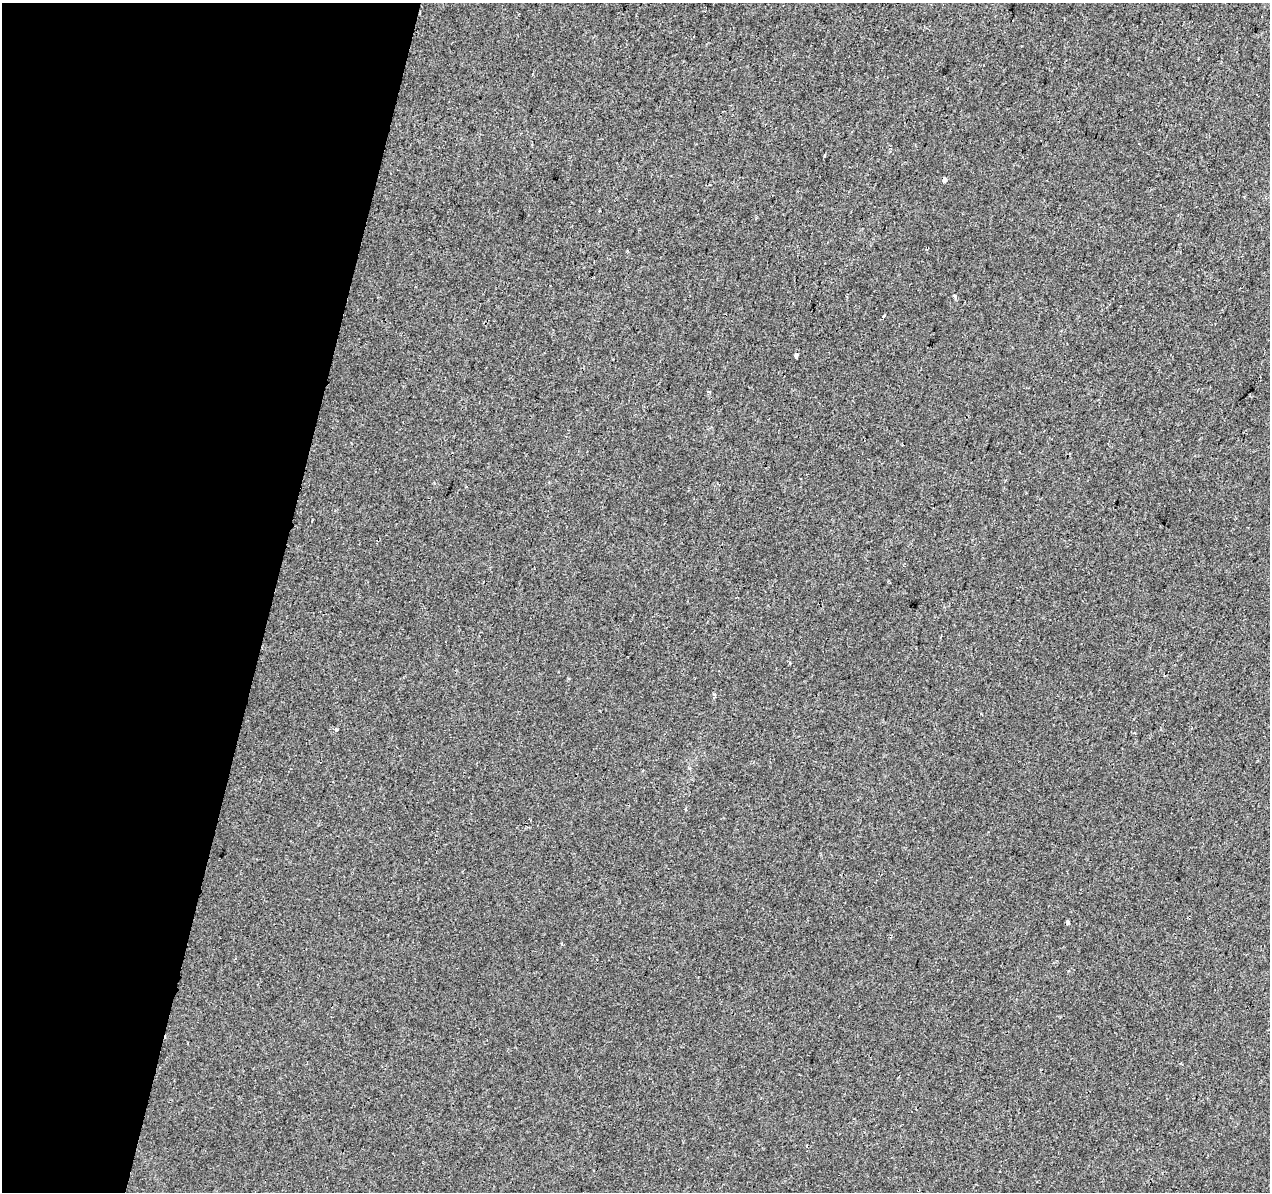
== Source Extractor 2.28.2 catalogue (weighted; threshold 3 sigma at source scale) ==
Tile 9 of 4 x 4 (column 1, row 3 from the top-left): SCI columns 9-1276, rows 1474-2663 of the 5078 x 5267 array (HDU 1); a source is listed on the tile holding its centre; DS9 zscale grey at full resolution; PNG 1272 x 1194 px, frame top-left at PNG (2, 3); no overlay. Shown black and unused: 21% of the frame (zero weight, under 2 of 3 exposures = <1% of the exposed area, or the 3 px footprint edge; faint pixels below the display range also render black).
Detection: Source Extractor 2.28.2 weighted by HDU 2 'WHT'; one run over the whole footprint, this tile lists its part. Background 0.00233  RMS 0.003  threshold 0.0136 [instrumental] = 3 sigma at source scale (4.5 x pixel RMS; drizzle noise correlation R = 1.50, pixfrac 1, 0.0396/0.0396 arcsec/px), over >= 5 px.
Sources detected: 8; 1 cosmic-ray / hot-pixel residue — not listed; the other 7 listed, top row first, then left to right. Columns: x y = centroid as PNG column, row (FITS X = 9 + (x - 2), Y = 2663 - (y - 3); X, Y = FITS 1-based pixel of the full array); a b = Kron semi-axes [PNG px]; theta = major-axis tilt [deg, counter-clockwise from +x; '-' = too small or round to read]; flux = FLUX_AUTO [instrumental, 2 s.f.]
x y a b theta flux
944 180 4 4 - 1.6
955 296 6 4 -70 0.49
884 317 3 3 - 0.73
796 355 4 3 - 11
714 697 4 3 - 0.63
336 729 3 3 - 0.82
1068 923 3 3 - 4